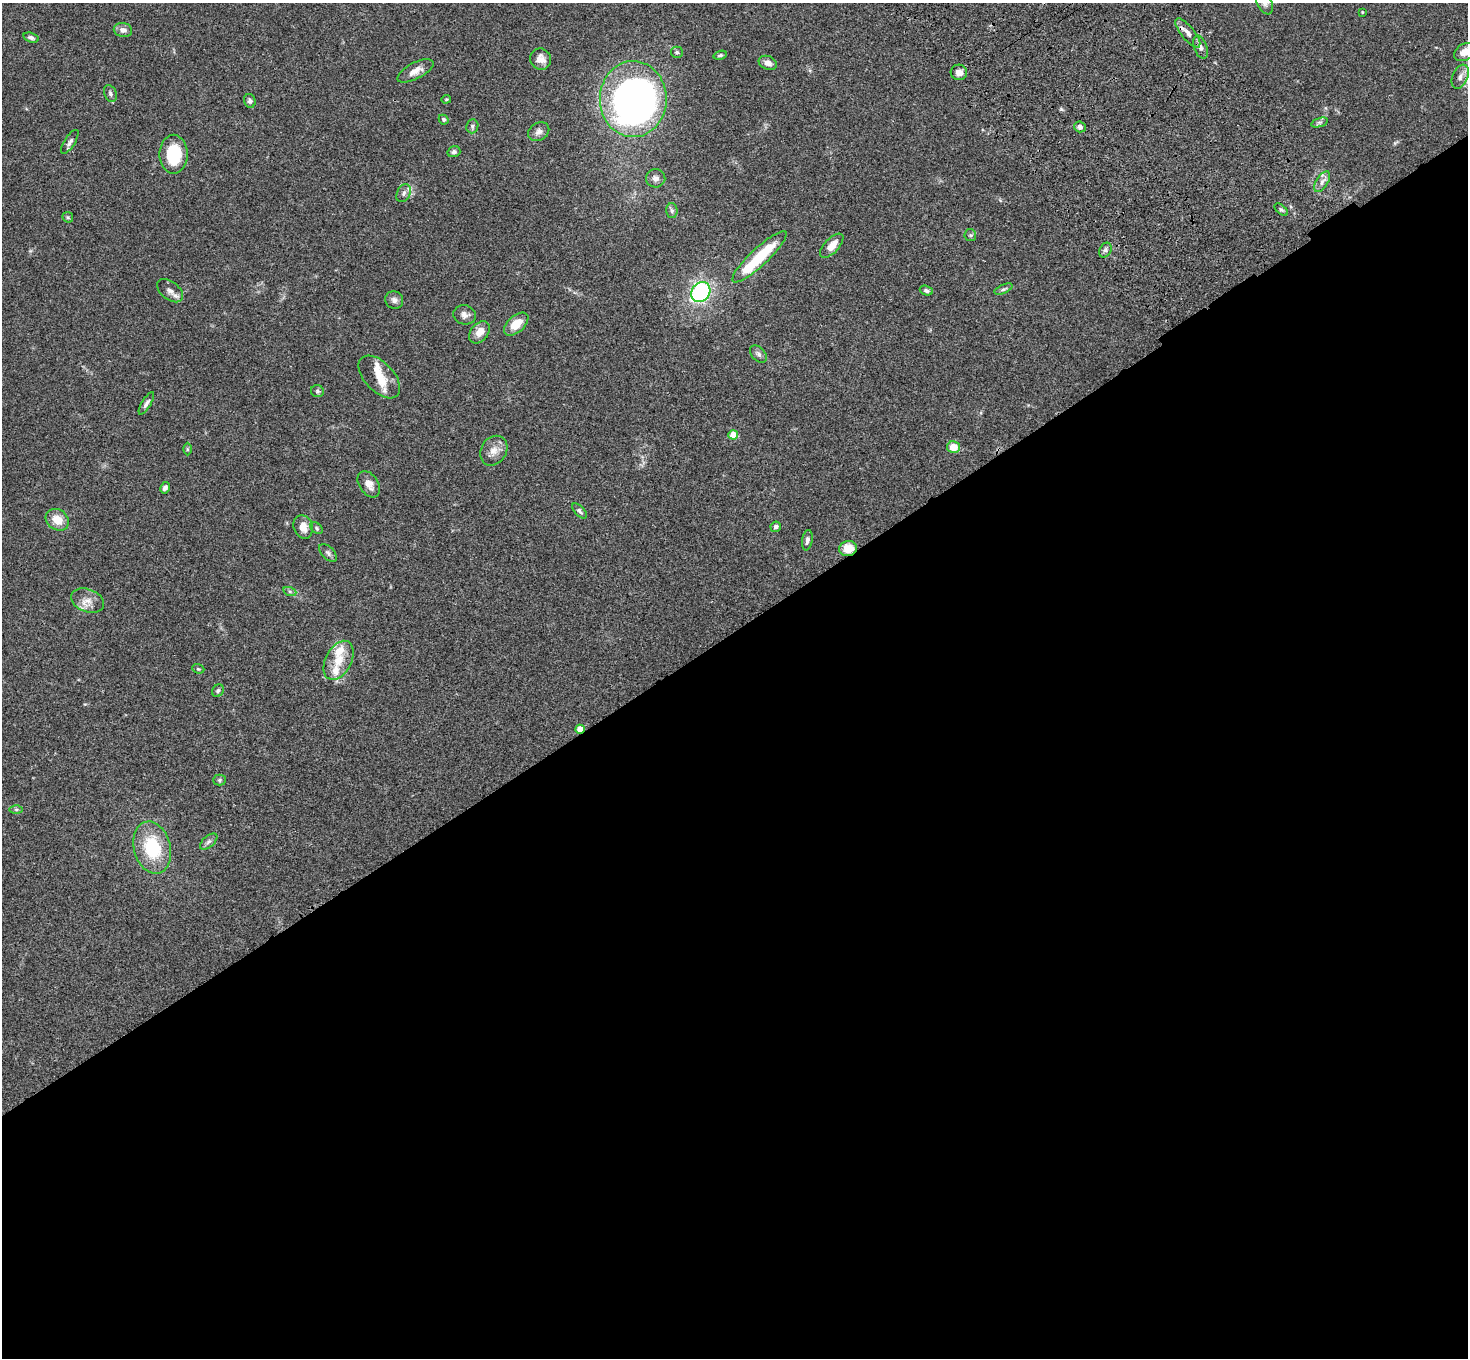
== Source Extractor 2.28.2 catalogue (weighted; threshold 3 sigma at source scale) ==
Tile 15 of 4 x 4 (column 3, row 4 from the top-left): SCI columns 3041-4506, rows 378-1733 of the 6077 x 6038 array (HDU 1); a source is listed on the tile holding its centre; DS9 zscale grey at full resolution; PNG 1470 x 1360 px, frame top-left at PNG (2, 3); each listed source drawn as its Kron ellipse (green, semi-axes under 4 px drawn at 4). Shown black and unused: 54% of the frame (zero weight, under 3 of 4 exposures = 6% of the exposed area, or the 3 px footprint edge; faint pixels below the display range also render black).
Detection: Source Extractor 2.28.2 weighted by HDU 2 'WHT'; one run over the whole footprint, this tile lists its part. Background 0.0588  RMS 0.0053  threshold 0.024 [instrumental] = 3 sigma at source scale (4.5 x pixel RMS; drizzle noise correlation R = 1.50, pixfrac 1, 0.05/0.05 arcsec/px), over >= 5 px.
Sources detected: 78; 2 inside a brighter object's white glare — neither listed nor drawn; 4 inside a brighter listed object's ellipse — not listed separately; the other 72 listed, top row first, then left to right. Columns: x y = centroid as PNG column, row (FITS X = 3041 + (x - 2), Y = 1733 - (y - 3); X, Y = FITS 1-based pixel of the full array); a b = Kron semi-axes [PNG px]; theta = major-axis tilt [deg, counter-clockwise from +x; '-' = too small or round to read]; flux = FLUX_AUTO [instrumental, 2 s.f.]
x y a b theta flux
1264 3 12 7 -64 2.8
1362 12 3 3 - 0.39
123 30 9 7 -10 2.6
1188 33 18 6 -51 3.7
31 38 8 4 -15 1.5
1200 47 12 6 -71 2.4
677 52 6 6 - 1
1464 52 11 8 36 4.6
720 55 7 4 14 0.75
541 59 11 10 - 4.4
768 63 9 6 -22 3.2
415 71 20 8 27 5
959 72 8 7 - 3.1
1460 77 12 7 67 2.8
110 93 9 6 -68 1.5
446 99 5 3 - 0.59
633 99 38 33 90 280
250 101 7 5 -73 1.3
444 120 5 4 - 0.91
1320 122 8 4 18 1
472 126 7 6 - 1.2
1080 127 6 5 - 2.2
539 132 11 8 33 2.4
70 142 14 5 58 1.8
454 152 6 5 - 1.2
173 154 19 14 -90 22
656 178 9 9 - 2.4
1322 182 11 6 58 2.6
404 193 9 6 63 1.8
1281 210 8 4 -39 0.91
672 211 7 6 - 1.2
68 217 6 5 - 0.7
970 235 6 5 - 0.91
832 246 15 7 47 5.6
1105 250 8 5 60 1.4
759 257 36 8 43 25
1003 289 10 4 24 1.1
170 291 15 9 -39 3.1
926 291 7 4 -19 1.1
701 292 11 9 53 68
394 300 9 8 - 2.2
465 315 11 9 -15 2.7
516 324 15 8 42 7.9
479 332 12 8 49 5.5
758 354 10 6 -46 1.7
379 377 26 14 -46 8.5
317 391 6 6 - 0.99
146 403 13 4 59 1.8
733 435 5 4 - 12
953 447 6 6 - 7.2
187 449 6 4 -90 0.57
494 451 16 12 56 4.9
369 484 14 9 -56 4.5
165 488 6 5 - 1.5
580 511 9 5 -46 1.2
57 520 12 10 -37 7.4
303 527 12 9 -71 5.4
776 527 5 5 - 1.4
317 528 7 5 -43 0.81
807 540 10 5 80 1.9
848 549 9 7 8 8.3
328 553 11 6 -45 1.5
290 592 6 4 -19 0.96
87 600 17 11 -21 5.2
339 660 21 13 63 8.8
198 669 6 4 -21 0.68
218 691 7 5 55 0.97
580 729 5 4 - 8.3
219 780 6 5 - 0.83
16 809 6 4 0 0.86
209 842 10 5 41 1.6
152 848 26 18 -75 28
Overlapping masked pixels (flux is a lower limit): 3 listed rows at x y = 1188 33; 848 549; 580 729
Isophote crosses this tile's border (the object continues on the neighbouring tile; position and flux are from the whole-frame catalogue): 3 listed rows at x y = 1264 3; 1464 52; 1460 77